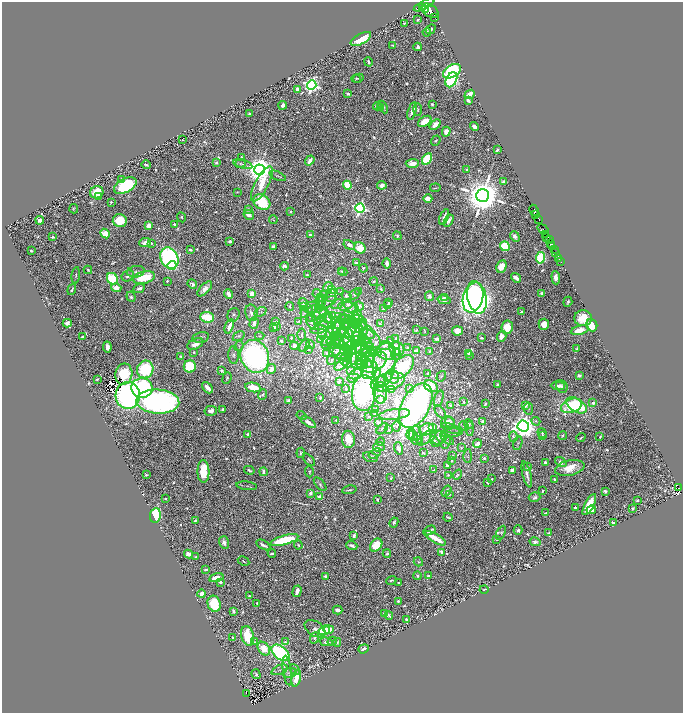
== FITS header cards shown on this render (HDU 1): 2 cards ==
NAXIS1  =                 1361
NAXIS2  =                 1422

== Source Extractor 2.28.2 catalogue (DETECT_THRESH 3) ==
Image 1361 x 1422 px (HDU 1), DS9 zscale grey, zoomed out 1/2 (1 PNG px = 2 x 2 image px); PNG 685 x 715 px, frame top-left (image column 1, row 1422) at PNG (2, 2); each listed source drawn as its Kron ellipse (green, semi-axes under 4 px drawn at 4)
Background 1.12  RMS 0.0097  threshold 0.0292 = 3 sigma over >= 5 px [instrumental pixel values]
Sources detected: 1796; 187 cannot appear on this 1/2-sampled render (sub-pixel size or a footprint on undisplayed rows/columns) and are neither listed nor drawn; of the other 1609, the 500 brightest by FLUX_AUTO listed and drawn (1109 fainter detections omitted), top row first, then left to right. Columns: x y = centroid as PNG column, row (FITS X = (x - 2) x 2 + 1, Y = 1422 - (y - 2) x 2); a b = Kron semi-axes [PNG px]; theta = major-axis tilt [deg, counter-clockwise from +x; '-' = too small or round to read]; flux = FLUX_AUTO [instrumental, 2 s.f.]
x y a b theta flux
424 5 11 4 27 2100
423 7 3 2 - 520
426 9 2 2 - 420
430 11 9 6 -32 2400
434 17 2 1 - 32
418 20 2 2 - 3.4
404 24 3 2 - 3.3
431 29 5 3 - 7.9
427 32 4 3 - 4.1
361 39 11 5 29 110
393 45 3 2 - 3.9
418 47 4 3 - 13
368 62 5 2 - 7
452 71 10 6 32 320
358 78 5 4 - 3.1
356 79 4 3 - 3
451 80 8 5 63 570
312 85 5 4 - 1000
297 89 3 3 - 21
348 94 4 3 - 6
469 94 5 3 - 42
468 100 4 3 - 12
432 104 3 2 - 3.9
283 105 4 4 - 8.9
377 106 4 3 - 12
381 107 2 2 - 4.3
383 107 7 3 -64 7.9
418 110 6 3 -88 3.3
412 111 9 4 73 15
250 114 3 2 - 5.4
425 121 7 4 32 39
435 124 6 4 40 27
474 126 5 3 - 13
446 132 5 3 - 25
182 140 2 2 - 3.3
436 141 5 3 - 3
497 150 3 2 - 6.2
241 157 4 3 - 4.3
427 159 6 4 58 160
310 160 5 3 - 23
216 163 4 3 - 5.7
412 163 7 4 2 29
240 164 5 4 - 3.3
243 164 10 3 -15 4.8
146 165 4 2 - 4.8
259 170 5 5 - 4600
467 170 2 2 - 5.1
278 176 9 3 -24 3.7
122 180 4 3 - 14
503 182 4 3 - 16
262 184 19 6 62 74
347 185 4 3 - 110
382 185 4 4 - 9.8
125 186 12 6 27 280
435 188 5 2 - 3.1
97 192 7 6 - 66
237 192 3 3 - 3.3
483 196 6 6 - 11000
99 197 4 2 - 7.6
428 198 4 3 - 30
111 202 2 2 - 4.2
262 202 9 7 -37 160
360 208 4 4 - 800
74 209 4 3 - 3.8
249 209 3 3 - 7.4
534 210 6 2 -64 95
290 212 3 2 - 3.4
536 214 2 1 - 22
249 215 5 4 - 12
182 217 5 3 - 3.3
444 217 8 2 66 11
40 220 4 3 - 19
120 220 7 6 - 88
273 220 4 3 - 3
539 220 2 1 - 25
449 221 6 3 60 13
174 224 3 3 - 6.2
149 226 4 4 - 33
543 229 6 2 -35 190
105 233 5 4 - 53
545 234 3 1 - 110
310 235 3 2 - 5.5
397 236 4 3 - 4.1
515 236 6 3 -51 11
53 237 3 3 - 4.8
547 237 3 2 - 300
549 240 3 1 - 62
230 241 4 3 - 8.6
145 242 6 3 10 15
151 243 3 3 - 3.4
550 244 3 2 - 320
349 245 6 3 -30 16
505 246 5 4 - 160
552 246 2 2 - 160
273 247 3 3 - 11
360 248 6 5 - 59
554 249 2 1 - 39
190 250 4 2 - 5.4
31 251 3 2 - 4.3
556 253 2 2 - 120
169 258 11 8 -62 640
540 258 6 4 80 230
559 259 2 1 - 14
561 262 2 1 - 30
356 263 3 2 - 20
387 264 5 3 - 13
172 265 4 4 - 50
285 266 4 3 - 9.7
501 266 6 5 - 39
363 268 4 3 - 4
88 270 4 3 - 3.6
341 271 3 2 - 3.2
136 272 9 5 8 7.6
343 272 4 3 - 5.2
76 275 8 3 83 4.2
307 275 3 2 - 3.5
128 276 6 5 - 12
144 278 11 6 13 88
516 278 5 3 - 21
556 278 6 4 -86 14
112 279 6 5 - 180
167 281 2 2 - 5.7
374 281 4 3 - 4.2
192 284 5 3 - 6.9
328 287 5 4 - 15
116 288 5 3 - 26
139 288 6 3 22 8.2
72 289 6 3 71 6
205 289 9 4 45 19
332 289 3 3 - 8.8
381 289 3 2 - 3.7
341 292 4 2 - 6.1
359 292 3 3 - 4.1
317 293 4 3 - 3.1
542 293 3 3 - 8.2
228 294 5 3 - 23
252 294 4 3 - 34
355 294 5 4 - 4
325 295 3 3 - 4.9
331 295 6 5 - 4.8
346 296 6 3 -25 6.7
430 296 5 4 - 11
131 297 5 4 - 6.2
444 297 3 2 - 3.2
473 297 15 10 74 2100
477 297 16 9 -77 1400
321 298 4 3 - 5.4
444 300 7 4 -12 17
319 301 4 3 - 3.1
303 302 4 4 - 8
568 302 5 2 - 4.7
327 303 12 4 28 6.7
389 303 2 2 - 3.3
320 304 9 3 67 4.5
337 304 6 4 22 4.5
348 304 4 3 - 4.1
388 305 3 2 - 6.7
290 306 4 2 - 3.7
359 306 5 4 - 3.6
303 307 3 2 - 4.7
312 307 6 5 - 4.3
348 307 10 5 -7 7.2
308 308 4 3 - 4.7
383 309 2 2 - 5.3
522 311 4 2 - 6.4
260 312 6 4 26 3.4
305 312 6 3 85 3.4
317 312 9 6 -13 14
251 313 8 6 -80 9.2
326 314 14 3 -45 4.3
233 315 7 6 - 4.2
320 315 9 6 54 12
332 315 3 2 - 4.3
358 316 6 3 -68 4.9
207 317 7 5 -5 100
355 317 2 2 - 3.9
311 318 4 3 - 4.6
583 318 9 8 - 66
328 319 3 3 - 5.2
344 319 5 4 - 3.1
351 319 10 4 -57 8.8
357 319 7 2 5 5.5
275 321 3 2 - 7.5
299 321 3 2 - 3.2
334 321 18 8 -4 19
67 323 4 4 - 15
254 323 6 3 72 12
312 323 8 5 -51 10
317 323 3 2 - 5.3
350 323 7 4 18 5.3
339 324 5 4 - 5.2
356 324 5 4 - 7.8
380 324 4 3 - 15
544 324 5 5 - 36
335 325 9 6 50 7.9
592 325 6 5 - 52
229 326 7 3 68 19
276 326 3 2 - 3.5
362 326 7 3 56 3.1
274 327 3 2 - 29
507 327 7 5 81 53
341 328 8 8 - 9.1
318 329 8 3 9 3.5
363 329 7 4 -88 5.2
416 330 3 2 - 3.9
580 330 9 4 13 52
359 331 25 10 -35 37
424 331 4 2 - 3.6
457 331 5 4 - 28
349 333 4 3 - 6.9
322 334 5 3 - 3.6
332 334 17 6 60 17
367 334 8 4 -21 4.8
302 335 6 4 -89 5
335 335 4 3 - 3.4
344 335 15 8 51 21
239 336 6 4 33 5
260 336 4 3 - 4.4
353 336 15 9 69 19
502 336 5 4 - 18
82 337 2 2 - 6.8
201 337 8 5 11 7.2
291 338 2 2 - 3.2
362 338 4 2 - 5.9
396 338 2 2 - 3.4
481 338 3 2 - 3.7
320 339 3 2 - 3.3
332 339 7 4 58 5.2
437 339 4 3 - 7.1
336 340 7 4 34 4.3
281 341 3 2 - 6.3
348 341 14 5 -61 14
356 341 5 3 - 22
364 341 5 3 - 4.3
391 341 2 2 - 4
326 342 5 3 - 3.7
334 343 7 6 - 5.8
344 343 15 6 -39 15
367 343 5 4 - 3.3
195 344 8 5 26 21
304 345 7 4 57 4.9
310 345 4 3 - 3.3
355 345 4 3 - 6.1
239 346 5 3 - 3.3
294 346 4 3 - 12
358 346 10 3 62 9.3
385 346 6 3 28 3.5
397 346 4 3 - 13
107 347 5 3 - 17
345 347 3 3 - 6
364 348 10 5 11 5.1
407 348 2 2 - 3.1
577 348 3 3 - 4.3
309 349 3 2 - 3.3
397 349 7 7 - 29
340 350 13 8 -34 14
417 350 3 3 - 8.7
347 351 3 2 - 12
429 351 2 2 - 4.8
194 352 3 3 - 3.9
336 352 4 2 - 6.7
387 352 9 8 - 16
396 352 2 1 - 3.8
327 353 3 2 - 3.7
365 353 5 3 - 3.1
369 353 8 3 -5 3.4
378 353 4 3 - 5
469 353 4 3 - 5.7
359 354 15 8 77 23
234 355 9 5 -87 7
352 355 10 4 90 13
396 355 5 4 - 4.2
469 355 4 2 - 6.3
181 356 3 3 - 4.4
255 356 17 14 -69 820
369 356 6 3 -68 3.1
346 357 5 3 - 4.8
349 358 3 2 - 4.4
343 359 7 3 -54 8.4
331 360 5 2 - 4.5
365 361 9 4 -47 5.2
348 362 6 3 73 9.6
359 362 3 2 - 4.9
374 362 14 8 32 21
342 364 9 4 39 17
362 365 6 4 -7 10
384 365 22 11 83 100
190 366 6 6 - 120
402 367 14 8 48 230
145 369 9 8 - 220
271 369 5 3 - 15
221 370 4 3 - 4.9
351 370 4 3 - 3.1
369 370 9 7 55 22
376 373 6 4 -90 12
124 374 10 8 79 170
356 374 7 4 26 6.4
427 374 3 2 - 3.1
579 375 3 3 - 6
393 376 7 6 - 5.6
441 376 5 3 - 3.3
388 377 2 2 - 3.9
227 378 6 2 68 4.2
353 378 6 4 19 3.4
97 379 3 2 - 3.5
339 381 3 2 - 4.3
381 382 6 4 80 4.9
388 382 17 9 15 22
498 385 3 3 - 7
431 386 7 5 -33 67
558 386 7 4 -4 9.7
562 386 7 5 -62 8.6
253 387 8 4 -11 52
142 388 10 9 - 480
207 388 6 3 -47 23
380 388 2 2 - 3.7
409 388 2 2 - 5
346 389 2 2 - 3.5
392 390 4 3 - 26
364 393 18 12 87 650
380 393 11 7 89 10
263 394 5 4 - 4.7
128 395 13 12 - 790
320 398 3 2 - 3.5
381 399 4 4 - 5.4
439 399 8 4 71 5.4
288 401 4 3 - 10
158 402 21 12 -3 910
464 402 3 2 - 5.8
593 403 4 3 - 8.1
485 404 3 2 - 3.4
450 405 4 4 - 4.1
525 405 3 3 - 20
577 405 11 6 -31 260
416 406 24 14 62 2200
571 406 11 7 21 180
223 409 3 2 - 8.5
375 409 4 3 - 3.1
529 409 6 4 -79 3.8
211 411 6 5 - 15
440 412 7 4 -51 3.9
375 414 3 2 - 3.4
394 414 15 5 8 32
302 416 5 4 - 3.6
369 416 4 2 - 3.4
336 420 2 2 - 3.3
483 421 3 3 - 6.6
536 421 4 3 - 3.2
308 422 8 3 -34 18
378 422 3 2 - 18
448 422 7 5 -4 11
450 422 6 4 -67 7.4
469 424 5 4 - 4
464 426 5 3 - 5.6
523 426 6 5 - 3100
396 427 5 3 - 3.2
432 428 4 3 - 8
470 428 7 4 -90 3.8
382 429 7 3 45 3.5
427 429 7 5 22 65
451 429 10 4 -20 4.4
389 430 2 2 - 4.7
452 433 11 3 6 5.3
542 433 5 3 - 5.1
248 434 3 3 - 8.4
411 434 5 3 - 3.7
417 434 9 3 -74 4
563 435 4 3 - 4
413 436 5 4 - 3.4
542 436 2 2 - 3.4
513 437 5 3 - 3.1
581 437 4 2 - 3.2
600 437 2 2 - 5.4
427 438 11 5 36 8.5
438 438 8 7 - 7.5
348 439 8 6 -87 46
447 439 8 3 -39 3.3
417 440 6 4 -17 4.2
381 442 4 2 - 4.4
434 442 6 4 -55 11
446 442 7 4 67 5
518 443 7 3 73 3.4
477 444 4 3 - 20
379 447 6 5 - 4.7
398 448 6 4 -72 11
461 448 4 3 - 3.9
301 453 5 4 - 4.2
375 453 7 4 33 3.3
423 453 4 3 - 5.4
453 455 3 2 - 4
468 456 7 4 90 3.9
370 457 8 5 -15 7
484 458 3 2 - 10
309 460 7 3 -46 4.1
452 461 3 2 - 3.2
561 462 6 4 -36 9.8
545 463 3 2 - 4.9
447 465 3 2 - 3.1
527 467 4 2 - 3.8
570 468 15 7 12 48
249 470 5 2 - 5.1
434 470 2 2 - 3.6
512 470 4 4 - 15
203 471 11 6 -89 98
263 472 4 3 - 9.9
309 472 5 3 - 3.3
527 474 13 4 -75 15
146 475 3 2 - 4
448 475 4 3 - 3.5
458 475 5 3 - 5.5
391 478 3 2 - 3.5
492 479 2 2 - 4.3
554 479 3 2 - 5.8
487 483 2 2 - 5
320 484 8 3 -49 5
247 486 10 3 -7 4.2
678 488 2 2 - 25
349 490 7 3 11 4.7
446 491 6 3 53 11
543 491 3 2 - 4.6
605 491 3 3 - 8.7
310 493 4 3 - 6.8
449 494 2 2 - 3.3
320 497 4 3 - 12
534 497 6 5 - 8.1
165 499 3 2 - 3.6
377 499 3 2 - 5.4
637 500 3 2 - 3.1
589 504 12 4 62 79
575 507 3 2 - 6
633 508 3 2 - 4.5
591 510 5 4 - 21
546 513 4 2 - 4.7
155 516 7 5 84 230
448 517 4 2 - 3.6
195 521 3 3 - 4.1
394 522 5 3 - 7.2
613 522 3 2 - 5.1
429 530 6 2 29 8
518 530 5 4 - 6.7
501 533 7 4 62 4.8
549 533 4 2 - 4.5
354 536 4 2 - 11
435 538 12 3 -30 65
497 539 4 3 - 4.1
285 540 14 4 16 140
224 542 6 5 - 11
535 542 6 4 -13 8.3
263 545 7 3 -30 8.7
298 545 4 3 - 3.3
376 545 7 5 48 84
352 546 5 2 - 10
442 552 3 3 - 47
272 553 4 2 - 5.9
387 553 4 3 - 5.1
188 554 4 3 - 14
196 557 3 2 - 4.2
244 561 6 3 -29 4.1
418 562 5 4 - 3
206 569 3 2 - 4.7
325 576 4 3 - 6
418 576 4 4 - 5.4
429 576 3 2 - 7.1
216 578 7 3 16 35
391 580 5 3 - 3.4
220 582 3 3 - 7.6
398 582 3 2 - 3.8
484 589 4 2 - 3.7
297 591 6 3 73 21
202 594 4 3 - 17
249 596 3 2 - 3.1
398 601 3 3 - 5
257 603 3 2 - 3.8
214 604 8 6 -71 110
338 610 5 3 - 17
233 611 4 3 - 10
384 613 4 3 - 8
389 615 4 2 - 4.3
406 619 3 2 - 6.3
315 629 11 7 -33 12
328 629 5 4 - 34
324 630 6 4 21 74
248 636 10 6 -76 120
233 638 3 2 - 4.3
315 638 6 4 69 5
332 641 5 3 - 3.7
255 642 4 3 - 3.6
285 642 4 3 - 5.7
326 642 6 3 -13 7.3
337 642 4 3 - 4.2
264 649 7 5 -54 46
363 649 5 3 - 15
280 653 10 6 -40 610
279 670 8 4 23 5.2
287 670 15 3 -83 4.8
295 670 6 3 -47 4.4
290 673 7 5 9 4.8
256 674 5 3 - 5.3
296 678 8 4 75 35
246 693 2 1 - 14
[1109 fainter detections neither listed nor drawn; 187 sub-pixel or undisplayed-footprint detections neither listed nor drawn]